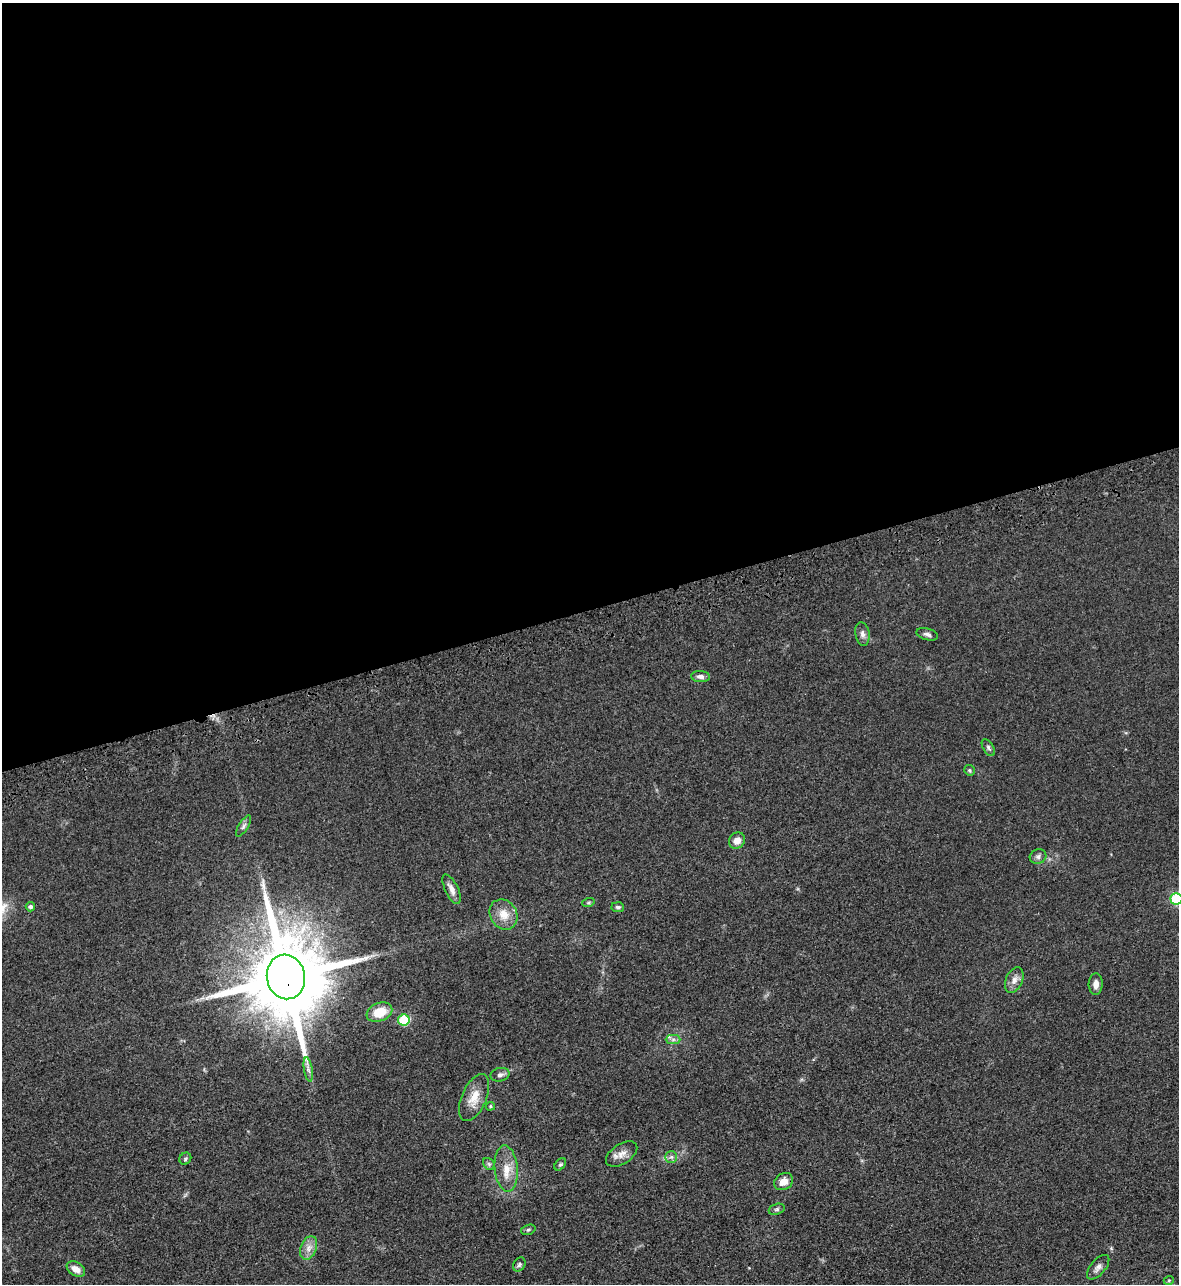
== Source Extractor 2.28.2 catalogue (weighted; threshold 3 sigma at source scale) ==
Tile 2 of 4 x 4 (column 2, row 1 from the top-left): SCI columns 1361-2537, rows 3901-5182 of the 5195 x 5235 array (HDU 1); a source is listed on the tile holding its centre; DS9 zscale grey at full resolution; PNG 1181 x 1286 px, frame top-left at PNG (2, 3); each listed source drawn as its Kron ellipse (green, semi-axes under 4 px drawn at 4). Shown black and unused: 47% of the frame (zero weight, under 3 of 5 exposures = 4% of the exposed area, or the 3 px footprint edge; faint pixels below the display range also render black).
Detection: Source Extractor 2.28.2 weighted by HDU 2 'WHT'; one run over the whole footprint, this tile lists its part. Background 0.047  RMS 0.0063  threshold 0.0284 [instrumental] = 3 sigma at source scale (4.5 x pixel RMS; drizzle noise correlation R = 1.50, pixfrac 1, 0.05/0.05 arcsec/px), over >= 5 px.
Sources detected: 38; all 38 listed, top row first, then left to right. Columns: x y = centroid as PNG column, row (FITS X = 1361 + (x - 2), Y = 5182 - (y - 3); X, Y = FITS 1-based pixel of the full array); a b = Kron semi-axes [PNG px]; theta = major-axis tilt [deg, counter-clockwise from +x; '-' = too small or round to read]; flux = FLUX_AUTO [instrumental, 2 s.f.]
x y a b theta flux
862 634 12 7 -81 2.6
927 634 11 5 -16 2
700 677 9 5 -4 2.2
988 748 9 5 -58 1.3
970 770 5 5 - 0.93
243 826 12 4 58 1.7
737 841 8 7 - 4.6
1038 857 8 7 - 1.9
452 889 16 6 -65 3.5
1176 899 6 6 - 53
588 903 6 4 18 0.82
30 907 4 4 - 1.5
618 907 6 5 - 1.3
504 914 16 13 -58 8.2
286 977 22 19 -79 9200
1014 980 13 8 67 3.9
1096 984 11 7 89 3.3
379 1012 13 9 22 14
404 1020 6 5 - 37
673 1039 7 4 1 1.4
308 1069 12 3 -80 2.1
500 1075 9 6 14 1.9
474 1098 25 12 66 9.6
490 1106 4 4 - 0.71
622 1154 17 10 33 4.8
671 1157 6 6 - 1.5
185 1159 6 5 - 1.2
489 1164 7 5 -46 1.3
560 1164 7 5 48 0.98
506 1169 23 11 -85 9.7
784 1182 10 8 32 5.2
777 1209 8 5 18 1.2
528 1230 7 5 18 1.2
309 1248 12 8 69 4.4
519 1265 7 5 59 1.4
1098 1267 15 7 49 3
76 1269 10 6 -33 4.8
1169 1280 5 3 - 0.59
Overlapping masked pixels (flux is a lower limit): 1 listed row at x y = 286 977
Isophote crosses this tile's border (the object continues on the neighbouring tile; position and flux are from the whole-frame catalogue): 1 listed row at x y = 1176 899